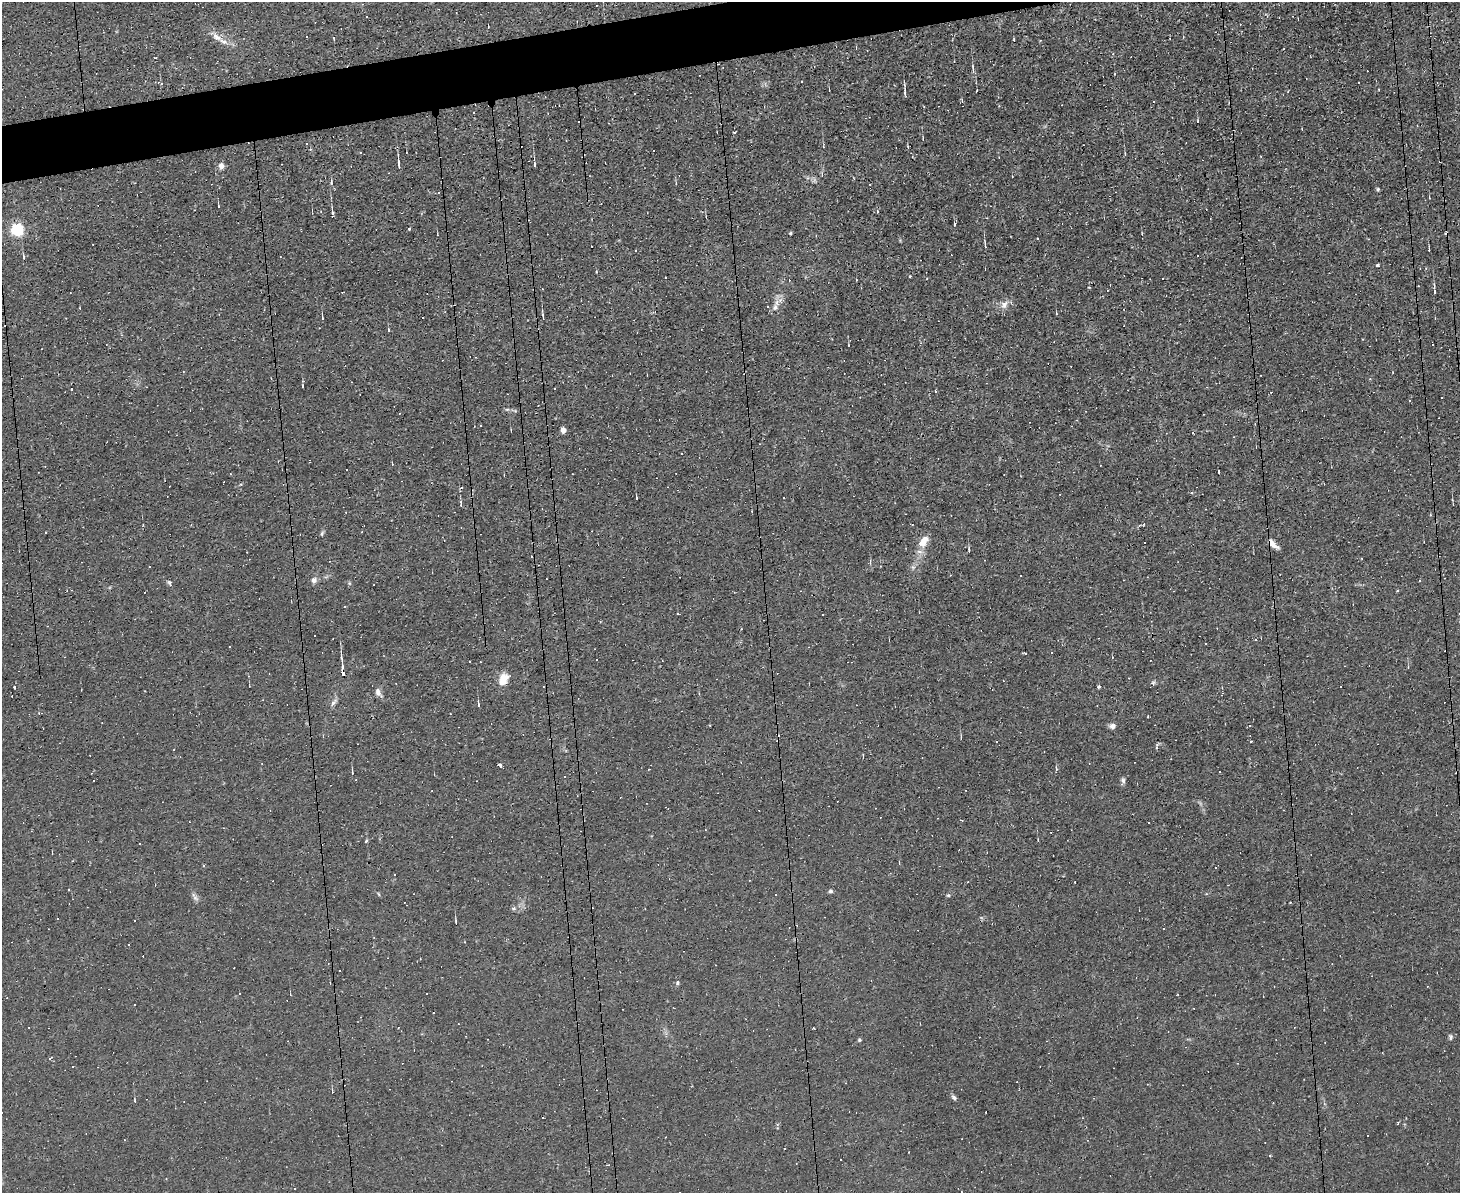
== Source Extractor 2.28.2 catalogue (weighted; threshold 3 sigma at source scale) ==
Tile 8 of 3 x 4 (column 2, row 3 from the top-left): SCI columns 1586-3043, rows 1192-2382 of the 4742 x 4765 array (HDU 1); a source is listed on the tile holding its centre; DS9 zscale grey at full resolution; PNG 1462 x 1195 px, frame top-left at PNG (2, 2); no overlay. Shown black and unused: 3% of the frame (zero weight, under 2 of 3 exposures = <1% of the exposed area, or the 3 px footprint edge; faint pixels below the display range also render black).
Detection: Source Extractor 2.28.2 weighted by HDU 2 'WHT'; one run over the whole footprint, this tile lists its part. Background 0.0153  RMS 0.0039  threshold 0.0178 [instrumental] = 3 sigma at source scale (4.5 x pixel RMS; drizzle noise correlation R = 1.50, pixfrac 1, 0.05/0.05 arcsec/px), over >= 5 px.
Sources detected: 210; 100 cosmic-ray / hot-pixel residue — not listed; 1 inside a brighter listed object's ellipse — not listed separately; the other 109 listed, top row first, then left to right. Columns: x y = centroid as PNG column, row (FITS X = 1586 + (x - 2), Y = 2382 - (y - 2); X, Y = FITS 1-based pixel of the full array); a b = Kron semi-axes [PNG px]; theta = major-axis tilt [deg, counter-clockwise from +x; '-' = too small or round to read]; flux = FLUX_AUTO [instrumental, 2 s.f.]
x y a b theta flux
217 37 15 7 -39 3
306 37 3 3 - 1.1
334 38 5 3 - 0.34
1014 39 4 2 - 0.28
867 50 3 2 - 0.24
1113 54 3 3 - 0.33
973 70 11 4 -84 1.3
162 83 3 2 - 0.36
977 91 3 2 - 0.39
905 93 7 3 -86 0.93
962 100 5 3 - 0.4
734 132 4 2 - 0.4
923 139 4 2 - 0.35
307 144 3 3 - 1.8
908 147 5 3 - 0.37
399 165 12 3 -85 1.8
535 165 5 3 - 0.85
221 166 8 6 -77 1.7
389 173 2 2 - 0.23
822 175 6 3 -90 0.46
331 183 5 4 - 0.43
870 184 2 2 - 0.28
1378 189 4 4 - 0.59
218 206 4 2 - 0.32
332 212 6 3 -83 1
877 212 4 3 - 0.42
954 224 5 3 - 0.37
410 228 3 3 - 4.5
17 229 5 5 - 71
790 233 3 3 - 0.52
1037 239 3 2 - 0.5
985 246 6 3 -84 0.75
23 257 7 3 -82 0.52
1377 265 4 4 - 0.67
910 276 3 3 - 0.31
665 277 3 2 - 0.55
1107 290 3 2 - 0.38
1435 292 4 3 - 0.64
1004 304 12 9 52 2.7
775 307 19 7 52 2.8
1056 313 4 3 - 0.31
543 316 9 2 -80 0.64
322 318 4 3 - 0.48
388 330 4 2 - 0.36
71 389 3 3 - 3.4
555 389 3 3 - 3.9
1442 397 3 2 - 0.3
563 430 4 4 - 3.7
607 438 3 2 - 0.26
346 469 3 3 - 3
1219 471 3 3 - 15
1191 493 4 4 - 0.41
636 497 4 3 - 0.36
784 497 3 3 - 0.86
461 504 7 3 -87 0.68
912 525 3 2 - 0.28
45 532 3 3 - 1.7
322 533 8 4 64 0.62
924 541 15 8 50 5
1273 544 12 5 -40 3.2
969 551 4 2 - 1.7
531 556 3 2 - 0.26
913 567 6 5 - 0.85
314 580 8 7 - 1.5
1419 581 3 2 - 0.32
169 583 8 5 -72 0.68
349 583 6 4 -72 0.48
345 607 3 2 - 0.31
823 615 3 2 - 0.38
1205 644 3 3 - 2.7
1112 657 4 2 - 0.29
469 662 3 3 - 2.8
342 667 23 4 -84 2.4
342 673 5 3 - 4.2
503 679 16 10 61 5.2
1099 686 4 3 - 0.67
1340 686 3 2 - 0.47
14 687 3 2 - 1.1
378 692 12 6 -59 1.9
334 702 11 5 52 1.3
478 704 8 2 -84 0.59
1148 716 4 2 - 0.25
1112 726 6 6 - 1.9
1250 726 3 3 - 0.71
961 738 5 2 - 0.42
500 765 4 3 - 0.98
1056 768 8 3 -79 0.57
352 772 8 2 -86 0.51
1219 772 3 3 - 0.63
92 773 3 2 - 0.44
1123 781 9 5 82 1.1
961 820 4 3 - 0.31
366 841 4 3 - 1
69 889 3 3 - 0.56
830 891 5 5 - 0.77
948 895 5 5 - 0.49
195 898 11 5 -47 1.3
514 909 6 5 - 0.79
135 921 2 2 - 0.25
456 922 6 3 -88 0.45
677 983 5 4 - 0.57
813 1028 3 2 - 0.39
1450 1037 8 6 -86 0.79
859 1040 5 4 - 0.47
50 1058 4 2 - 0.47
332 1091 4 3 - 0.28
954 1097 8 5 -45 0.97
1270 1156 3 2 - 0.6
961 1192 3 3 - 0.43
Overlapping masked pixels (flux is a lower limit): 3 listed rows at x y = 461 504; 1273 544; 342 673
Isophote crosses this tile's border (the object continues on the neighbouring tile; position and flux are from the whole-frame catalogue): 1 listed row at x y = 961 1192
Unlisted compact peaks at least as high as the median listed source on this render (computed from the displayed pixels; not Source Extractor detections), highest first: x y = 1153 683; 507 409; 379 894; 596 272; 1157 744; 302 385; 240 484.